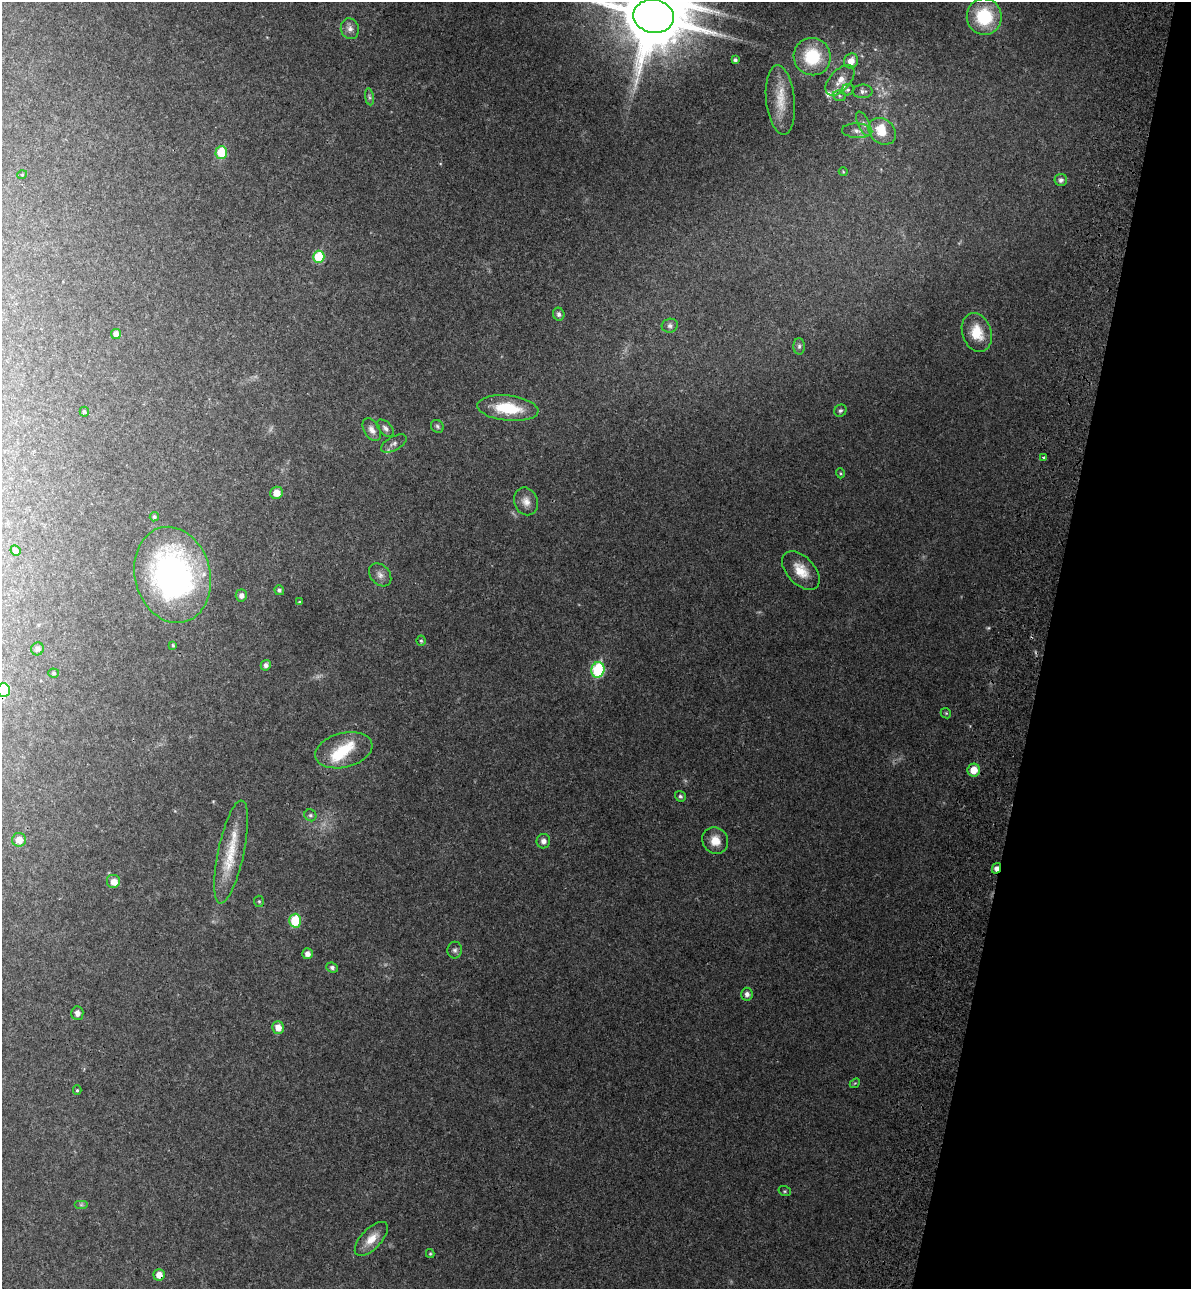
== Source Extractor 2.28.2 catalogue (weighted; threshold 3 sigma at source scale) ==
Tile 8 of 4 x 4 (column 4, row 2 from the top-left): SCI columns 3810-4998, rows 2620-3906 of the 5366 x 5236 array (HDU 1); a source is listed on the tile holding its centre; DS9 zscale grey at full resolution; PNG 1193 x 1291 px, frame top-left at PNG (2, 2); each listed source drawn as its Kron ellipse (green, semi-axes under 4 px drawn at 4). Shown black and unused: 12% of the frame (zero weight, under 3 of 4 exposures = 6% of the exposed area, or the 3 px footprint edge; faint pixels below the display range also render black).
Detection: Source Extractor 2.28.2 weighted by HDU 2 'WHT'; one run over the whole footprint, this tile lists its part. Background 0.0497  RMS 0.0045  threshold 0.0203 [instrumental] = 3 sigma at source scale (4.5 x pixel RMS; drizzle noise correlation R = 1.50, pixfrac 1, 0.05/0.05 arcsec/px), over >= 5 px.
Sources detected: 85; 1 too faint to see at this stretch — neither listed nor drawn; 7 inside a brighter listed object's ellipse — not listed separately; the other 77 listed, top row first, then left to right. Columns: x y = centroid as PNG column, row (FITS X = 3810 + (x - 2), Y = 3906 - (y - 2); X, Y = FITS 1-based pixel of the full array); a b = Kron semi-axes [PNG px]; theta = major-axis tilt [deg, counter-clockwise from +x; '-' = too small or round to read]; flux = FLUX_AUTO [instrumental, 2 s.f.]
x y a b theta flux
654 16 20 16 -10 3800
984 17 18 17 - 24
350 29 10 9 - 2.5
812 57 19 18 - 23
735 60 4 4 - 1.1
851 61 7 7 - 4.2
840 80 18 10 48 5.2
848 90 6 5 - 0.93
863 91 10 7 0 1.6
839 96 6 5 - 0.84
369 97 8 4 -81 1
780 100 35 14 -84 9.8
863 124 13 5 -66 1.8
857 131 15 7 -2 2.9
882 131 15 12 -39 9.8
221 152 6 6 - 15
843 172 4 4 - 0.41
22 175 5 3 - 0.36
1061 180 6 6 - 1.6
319 257 6 5 - 17
559 314 6 5 - 1.4
670 326 8 7 - 1.5
977 332 20 14 -71 11
116 334 5 5 - 2.6
799 346 8 5 89 1
508 408 31 12 -6 18
840 411 6 5 - 0.9
84 412 5 4 - 0.74
437 426 7 6 - 0.87
385 428 11 6 -45 1.5
372 430 12 8 -60 2.8
394 444 14 7 29 1.8
1044 457 3 2 - 0.44
840 473 5 3 - 0.43
277 493 6 6 - 4.7
526 501 14 11 -68 3.8
154 517 5 4 - 0.8
15 550 5 5 - 1.9
801 571 23 14 -47 8.1
173 575 48 37 -76 110
380 575 13 9 -48 2.6
279 590 5 5 - 0.93
241 595 6 5 - 1.9
299 602 4 3 - 0.58
421 641 5 4 - 0.69
173 645 4 3 - 0.42
37 649 6 6 - 1.5
266 665 5 5 - 1.5
598 670 8 6 74 44
54 673 5 4 - 0.76
3 690 7 6 - 16
946 713 6 4 -43 0.58
344 750 29 17 14 14
974 770 6 6 - 6.4
680 796 6 5 - 0.9
310 815 6 5 - 0.91
19 840 7 7 - 3.6
543 841 7 7 - 2.2
715 841 14 12 -55 5.5
231 852 53 13 78 16
996 868 5 4 - 2.4
114 882 7 7 - 4.1
259 901 5 5 - 0.63
295 921 7 6 - 16
455 950 8 7 - 1.4
307 954 5 5 - 2.4
332 967 6 5 - 1.2
747 994 6 6 - 1.9
77 1013 7 6 - 2
278 1027 6 5 - 4.6
855 1083 5 4 - 0.49
77 1090 5 4 - 0.57
785 1191 6 5 - 0.63
81 1205 7 4 0 0.66
371 1239 21 10 46 6
430 1254 4 4 - 0.5
159 1275 5 5 - 3.9
Overlapping masked pixels (flux is a lower limit): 2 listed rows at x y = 996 868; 159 1275
Isophote crosses this tile's border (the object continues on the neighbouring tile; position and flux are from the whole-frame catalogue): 2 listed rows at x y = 654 16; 3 690